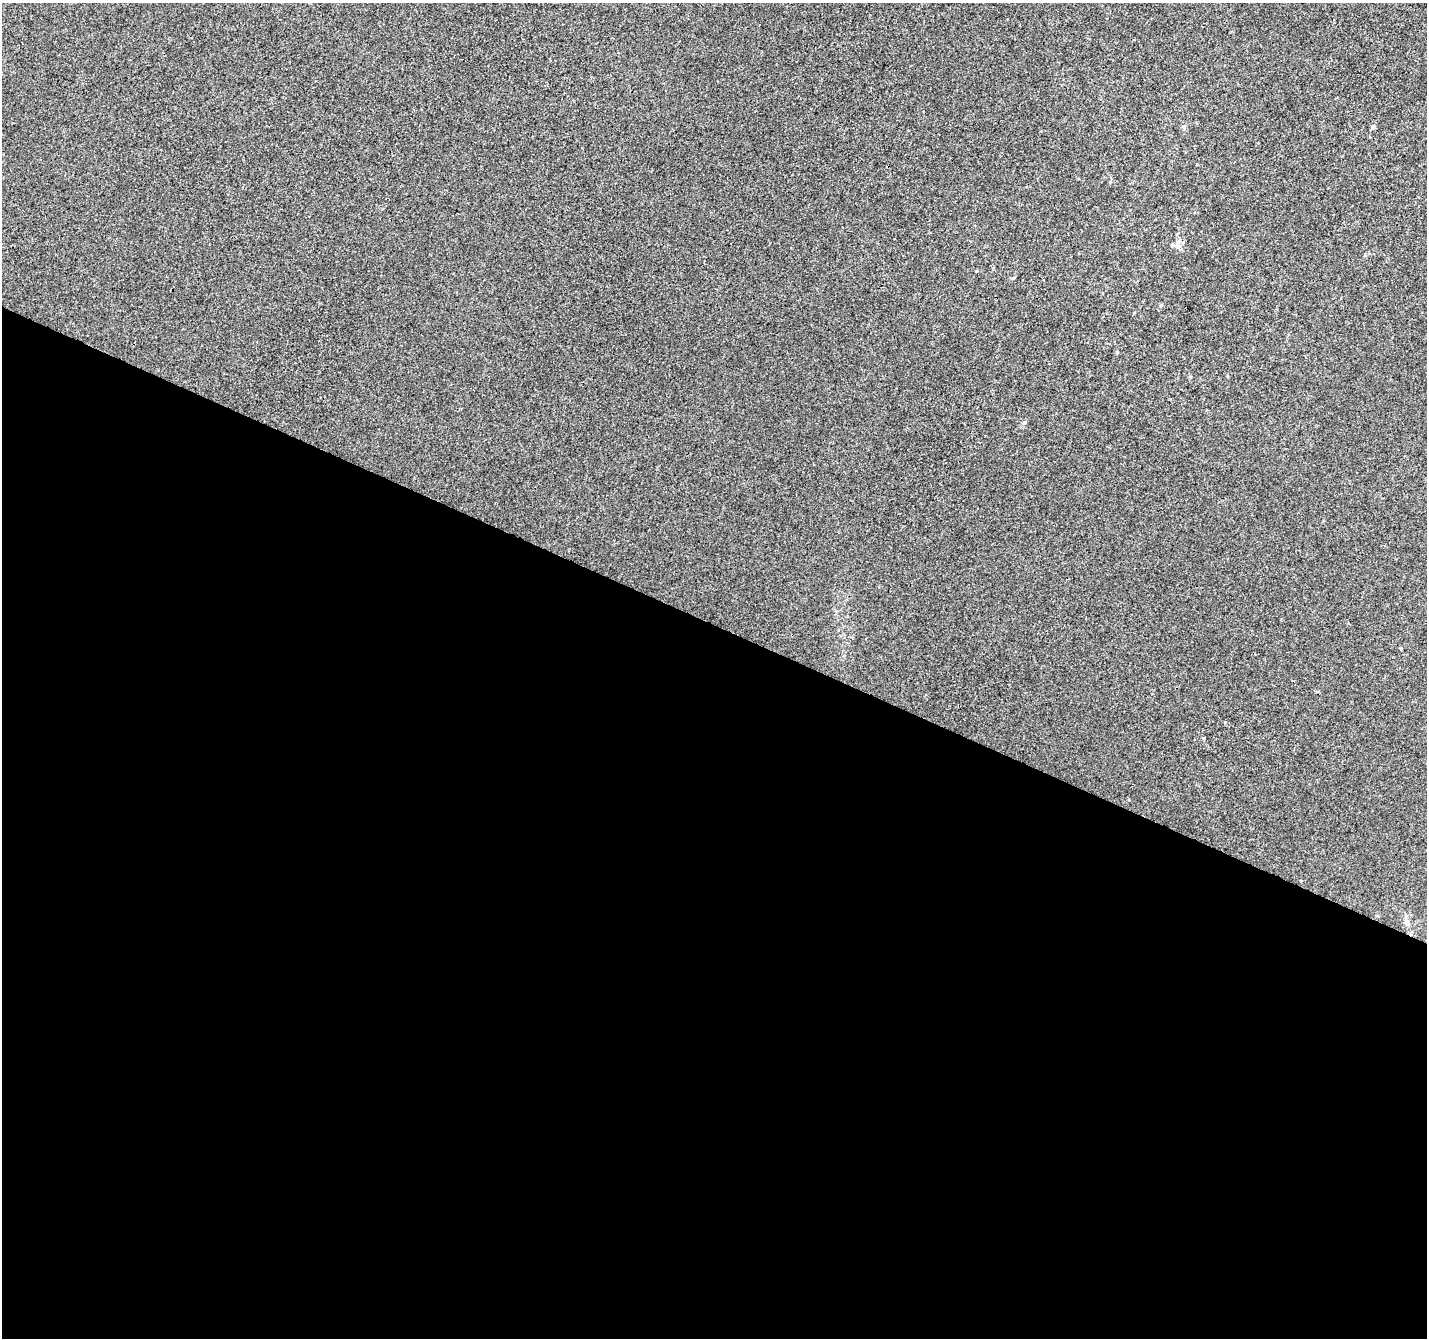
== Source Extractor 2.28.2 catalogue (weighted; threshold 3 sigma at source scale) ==
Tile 14 of 4 x 4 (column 2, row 4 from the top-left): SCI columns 1434-2858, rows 270-1605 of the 5708 x 5815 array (HDU 1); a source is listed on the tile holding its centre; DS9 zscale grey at full resolution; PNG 1429 x 1340 px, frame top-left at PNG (2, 3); no overlay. Shown black and unused: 53% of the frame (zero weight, under 3 of 4 exposures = <1% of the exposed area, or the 3 px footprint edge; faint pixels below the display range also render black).
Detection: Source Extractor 2.28.2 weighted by HDU 2 'WHT'; one run over the whole footprint, this tile lists its part. Background 2.39e-04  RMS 0.0036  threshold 0.0162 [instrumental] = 3 sigma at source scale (4.5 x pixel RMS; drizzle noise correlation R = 1.50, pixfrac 1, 0.0396/0.0396 arcsec/px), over >= 5 px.
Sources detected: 9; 1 inside a brighter listed object's ellipse — not listed separately; the other 8 listed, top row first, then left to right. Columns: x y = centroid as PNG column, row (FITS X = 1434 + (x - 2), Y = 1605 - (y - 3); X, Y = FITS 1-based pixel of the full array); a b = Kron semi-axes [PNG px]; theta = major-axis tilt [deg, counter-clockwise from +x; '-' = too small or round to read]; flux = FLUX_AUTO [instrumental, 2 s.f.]
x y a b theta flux
1184 127 6 5 - 0.59
1373 127 5 5 - 0.9
1178 246 8 6 -22 1.4
1013 278 5 3 - 0.36
1161 305 6 4 31 0.56
1117 352 4 3 - 0.33
1401 648 4 3 - 0.34
1203 738 4 3 - 0.43